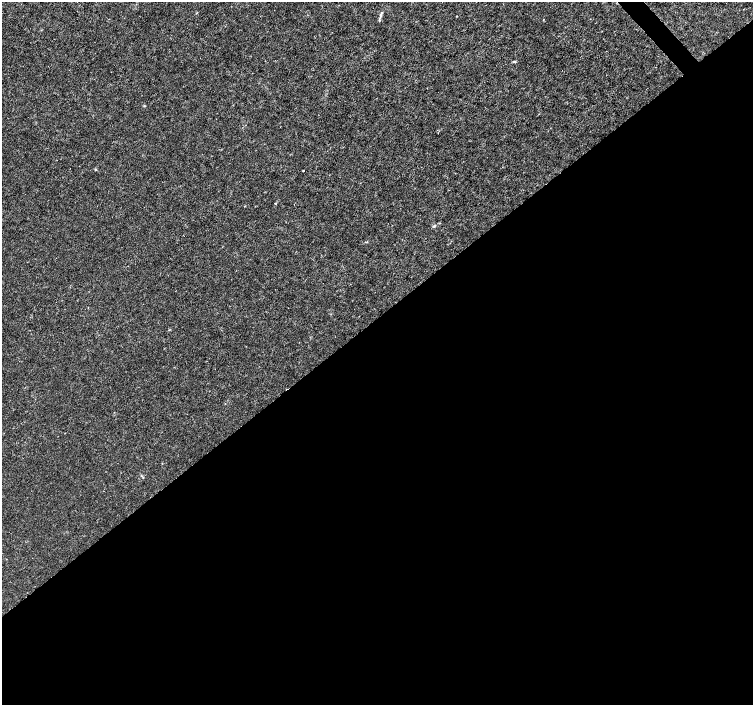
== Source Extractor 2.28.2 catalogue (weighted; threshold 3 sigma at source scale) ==
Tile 15 of 4 x 4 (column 3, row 4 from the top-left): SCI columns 3009-4510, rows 210-1614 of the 6012 x 5974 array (HDU 1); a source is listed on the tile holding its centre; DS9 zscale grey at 2 x 2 block average (1 PNG px = mean of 2 x 2 image px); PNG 755 x 707 px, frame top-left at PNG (2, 2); no overlay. Shown black and unused: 55% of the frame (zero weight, under 3 of 4 exposures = <1% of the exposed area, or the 3 px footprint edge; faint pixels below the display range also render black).
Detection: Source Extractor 2.28.2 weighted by HDU 2 'WHT'; one run over the whole footprint, this tile lists its part. Background 8.57e-04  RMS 0.0013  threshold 0.00599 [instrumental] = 3 sigma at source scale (4.5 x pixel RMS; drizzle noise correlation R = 1.50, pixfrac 1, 0.0396/0.0396 arcsec/px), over >= 5 px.
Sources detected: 8; all 8 listed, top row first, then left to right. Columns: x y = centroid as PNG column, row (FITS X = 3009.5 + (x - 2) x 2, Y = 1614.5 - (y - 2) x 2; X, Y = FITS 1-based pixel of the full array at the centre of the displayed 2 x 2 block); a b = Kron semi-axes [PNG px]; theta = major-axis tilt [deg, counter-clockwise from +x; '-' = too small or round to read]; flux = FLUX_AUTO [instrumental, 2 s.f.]
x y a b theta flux
456 16 2 2 - 0.12
379 20 4 3 - 0.29
514 61 4 2 - 0.3
145 106 3 2 - 0.23
95 169 3 2 - 0.4
303 171 2 2 - 0.21
275 204 2 2 - 0.54
434 226 4 3 - 0.49